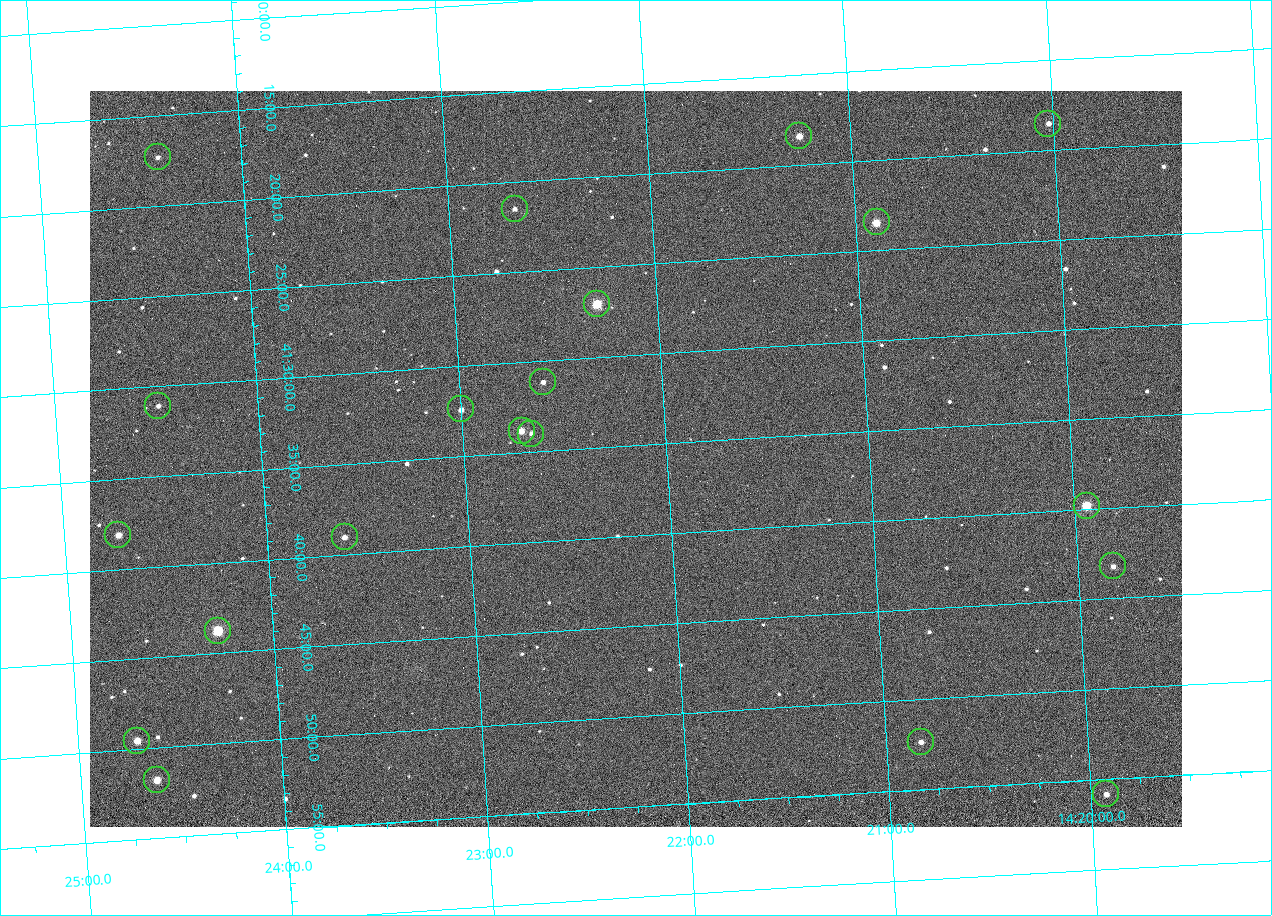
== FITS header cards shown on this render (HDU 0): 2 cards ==
NAXIS1  =                 1092 /fastest changing axis
NAXIS2  =                  736 /next to fastest changing axis

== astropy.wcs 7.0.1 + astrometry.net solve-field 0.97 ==
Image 1092 x 736 px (HDU 0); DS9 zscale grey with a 90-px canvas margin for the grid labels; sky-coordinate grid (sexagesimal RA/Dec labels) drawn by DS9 from the SOLVED WCS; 20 Tycho-2 reference stars matched to detected sources circled (green)
Header WCS: none
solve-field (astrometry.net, Tycho-2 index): SOLVED blind (the file carries no WCS)
Solved WCS: RA---TAN-SIP/DEC--TAN-SIP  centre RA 14:22:09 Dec +41:36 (215.54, +41.60 deg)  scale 3.33 arcsec/px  FOV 60.6' x 40.8'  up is -176 deg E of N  parity flipped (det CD > 0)
(file carries no celestial WCS; the grid is the blind solution)
Tycho-2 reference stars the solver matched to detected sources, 20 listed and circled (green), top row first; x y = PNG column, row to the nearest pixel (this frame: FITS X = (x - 90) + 1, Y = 736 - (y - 91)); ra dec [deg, ICRS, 3 dp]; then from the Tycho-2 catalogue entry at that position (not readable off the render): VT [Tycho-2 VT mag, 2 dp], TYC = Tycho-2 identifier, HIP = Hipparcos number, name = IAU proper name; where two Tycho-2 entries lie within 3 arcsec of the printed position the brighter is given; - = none
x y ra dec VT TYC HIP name
1048 124 215.006 +41.309 11.67 3038-298-1 - -
799 136 215.313 +41.307 10.54 3038-302-1 - -
158 157 216.103 +41.289 12.07 3038-286-1 - -
515 209 215.668 +41.358 11.71 3038-531-1 - -
877 222 215.224 +41.391 9.78 3038-588-1 - -
597 304 215.574 +41.451 8.73 3038-566-1 70240 -
543 382 215.647 +41.519 11.59 3038-488-1 - -
158 406 216.123 +41.518 12.02 3038-258-1 - -
461 409 215.750 +41.540 11.12 3038-479-1 - -
522 431 215.677 +41.563 10.23 3038-459-1 - -
531 434 215.666 +41.567 11.76 3038-461-1 - -
1087 506 214.985 +41.663 9.23 3038-464-1 - -
118 535 216.183 +41.635 11.01 3038-413-1 - -
345 537 215.904 +41.651 11.40 3038-603-1 - -
1113 566 214.956 +41.721 12.00 3038-491-1 - -
218 631 216.068 +41.729 8.81 3038-334-1 70409 -
137 741 216.177 +41.826 10.45 3038-108-1 - -
921 742 215.206 +41.873 11.51 3038-538-1 - -
157 780 216.156 +41.863 10.20 3038-555-1 - -
1106 794 214.980 +41.931 11.35 3038-237-1 - -